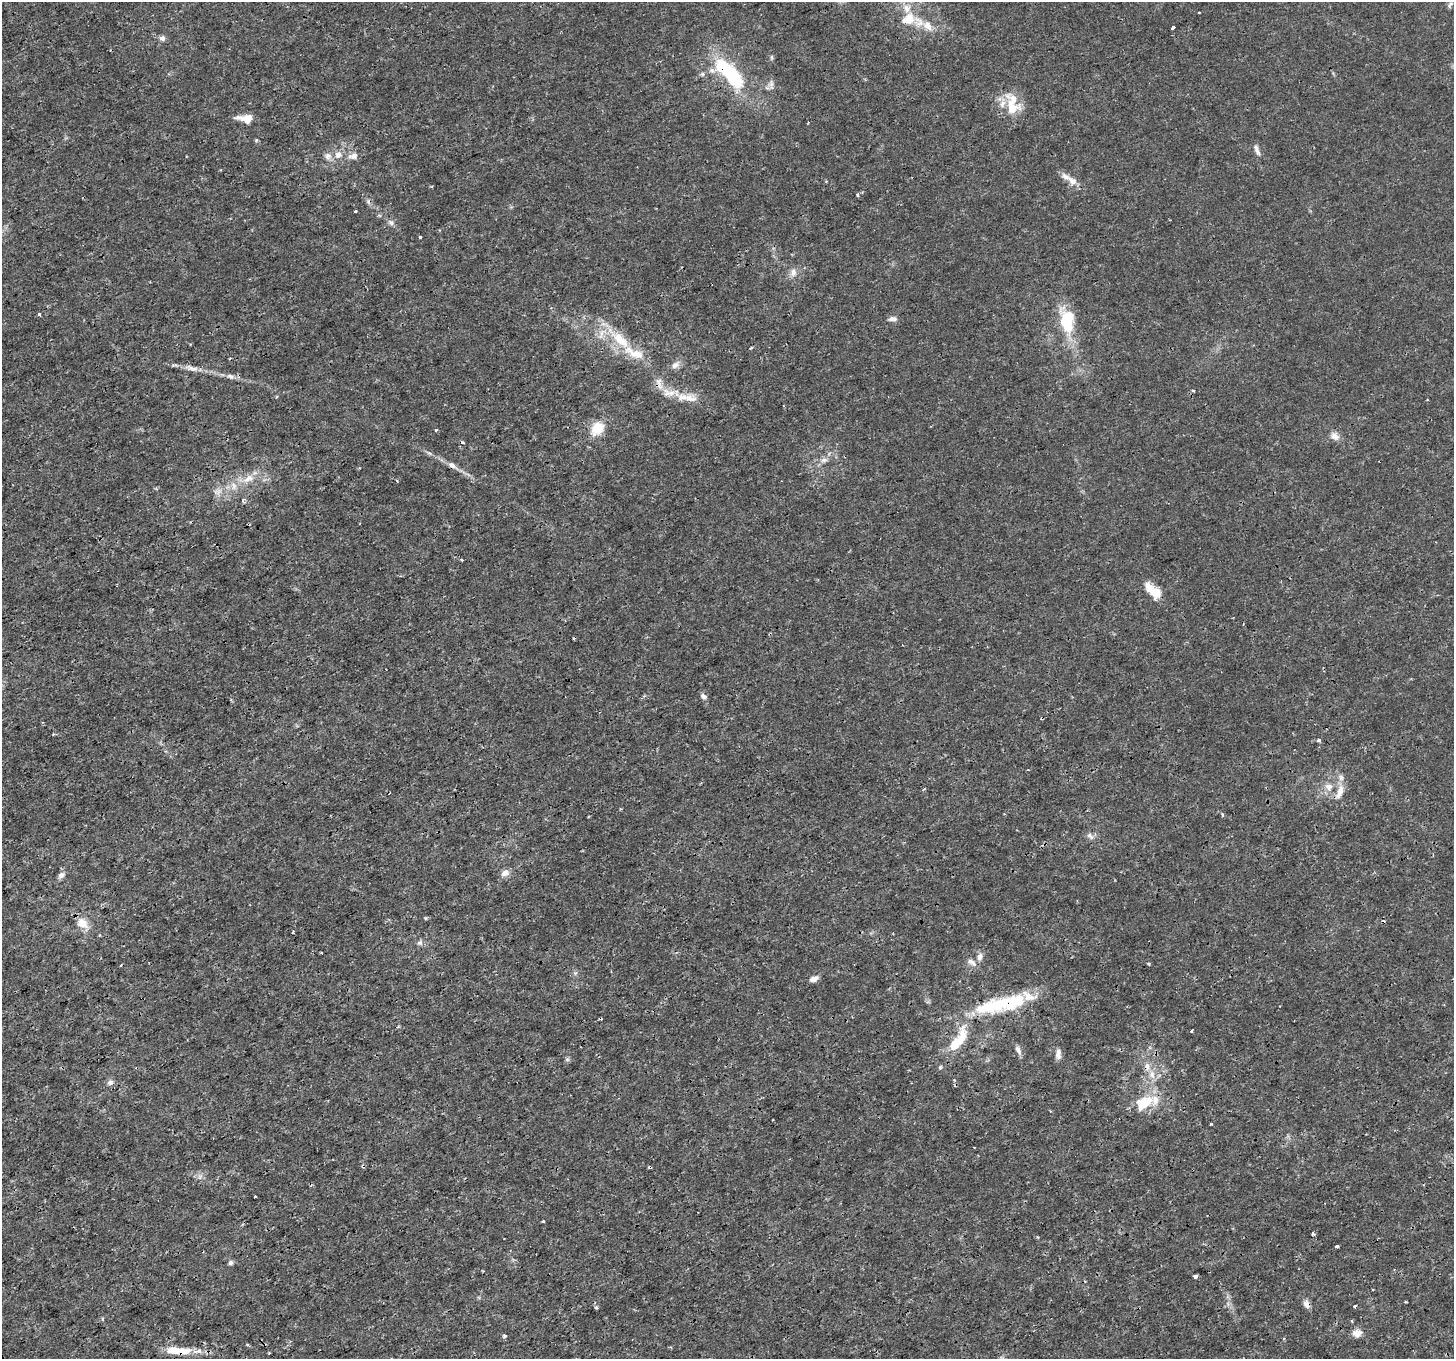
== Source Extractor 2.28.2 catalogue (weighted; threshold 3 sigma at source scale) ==
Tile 7 of 4 x 4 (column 3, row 2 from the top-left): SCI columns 2909-4360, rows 2885-4241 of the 5814 x 5707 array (HDU 1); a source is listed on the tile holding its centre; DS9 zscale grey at full resolution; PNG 1456 x 1361 px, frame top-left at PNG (2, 2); no overlay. Shown black and unused: <1% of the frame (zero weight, under 3 of 4 exposures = <1% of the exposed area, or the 3 px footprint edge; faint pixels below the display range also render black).
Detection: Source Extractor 2.28.2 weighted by HDU 2 'WHT'; one run over the whole footprint, this tile lists its part. Background 0.00183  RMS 7.9e-04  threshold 0.00357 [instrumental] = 3 sigma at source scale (4.5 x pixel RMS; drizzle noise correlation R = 1.50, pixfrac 1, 0.0396/0.0396 arcsec/px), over >= 5 px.
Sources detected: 103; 3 cosmic-ray / hot-pixel residue — not listed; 15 inside a brighter listed object's ellipse — not listed separately; the other 85 listed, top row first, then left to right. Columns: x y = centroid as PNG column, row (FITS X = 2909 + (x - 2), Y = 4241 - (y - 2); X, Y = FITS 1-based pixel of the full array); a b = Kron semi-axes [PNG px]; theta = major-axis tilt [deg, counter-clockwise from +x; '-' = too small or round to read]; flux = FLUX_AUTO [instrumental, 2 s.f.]
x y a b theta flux
1450 4 9 3 56 0.16
1199 13 3 3 - 0.19
908 19 18 14 29 1.6
928 26 15 10 -51 0.85
1173 28 4 3 - 0.67
162 38 8 6 -17 0.25
772 57 6 4 -90 0.11
729 72 46 15 -46 6.8
1012 108 34 17 -72 1.9
245 118 19 8 -2 0.88
256 140 5 4 - 0.11
1257 150 15 5 -69 0.32
338 155 10 9 - 0.54
328 156 10 9 - 0.41
353 156 13 8 12 0.47
1072 181 14 8 -32 0.63
857 195 3 3 - 0.32
355 211 3 3 - 0.16
391 222 9 7 -39 0.25
420 237 4 3 - 0.29
793 272 11 7 -89 0.42
39 314 3 3 - 0.24
893 319 12 6 8 0.28
1067 321 30 17 -88 3.3
621 340 29 13 -43 2.6
675 365 11 8 38 0.4
191 368 20 6 -11 0.61
231 376 11 6 -18 0.33
1193 391 4 4 - 0.1
668 393 22 10 -7 1.2
689 398 22 10 -2 1
1427 400 3 2 - 0.058
597 429 19 14 48 1.4
435 430 3 3 - 0.28
1335 436 12 8 -30 0.48
462 442 4 4 - 0.12
824 460 10 6 10 0.32
452 465 12 6 -31 0.4
248 479 17 8 29 0.86
397 481 3 3 - 0.25
243 501 5 4 - 0.14
1154 592 25 10 -41 1.4
704 696 9 6 -40 0.22
1318 740 4 3 - 0.24
1329 787 10 10 - 0.6
924 789 3 3 - 0.072
1340 791 16 9 74 0.77
1004 814 3 3 - 0.058
1222 814 5 3 - 0.099
1090 836 11 5 -50 0.26
505 873 11 8 26 0.43
61 875 10 7 44 0.31
425 918 5 3 - 0.086
83 923 15 12 -41 1
293 932 4 3 - 0.081
420 943 7 7 - 0.22
321 953 3 2 - 0.064
980 956 10 7 68 0.38
972 962 16 6 -39 0.42
1149 964 4 3 - 0.085
814 979 10 6 22 0.43
996 1004 61 17 17 5.4
1191 1031 3 3 - 0.23
955 1045 34 14 65 2.1
1018 1050 12 6 -62 0.35
1058 1054 14 7 89 0.4
567 1059 7 4 -19 0.13
1152 1074 12 7 -83 0.56
110 1082 9 6 8 0.25
1144 1103 27 17 34 2.2
1211 1124 3 2 - 0.13
363 1166 6 4 -60 0.11
255 1196 3 3 - 0.13
543 1221 3 3 - 0.088
1314 1234 4 3 - 0.18
1337 1246 4 3 - 0.21
231 1263 6 6 - 0.19
1195 1276 4 3 - 0.58
1306 1304 11 8 -74 0.36
1355 1306 3 3 - 0.24
596 1307 4 4 - 0.12
1357 1333 11 9 17 0.59
504 1336 4 4 - 0.2
174 1351 29 10 3 1.4
269 1353 3 3 - 0.072
Overlapping masked pixels (flux is a lower limit): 4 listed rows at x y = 729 72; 996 1004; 363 1166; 174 1351